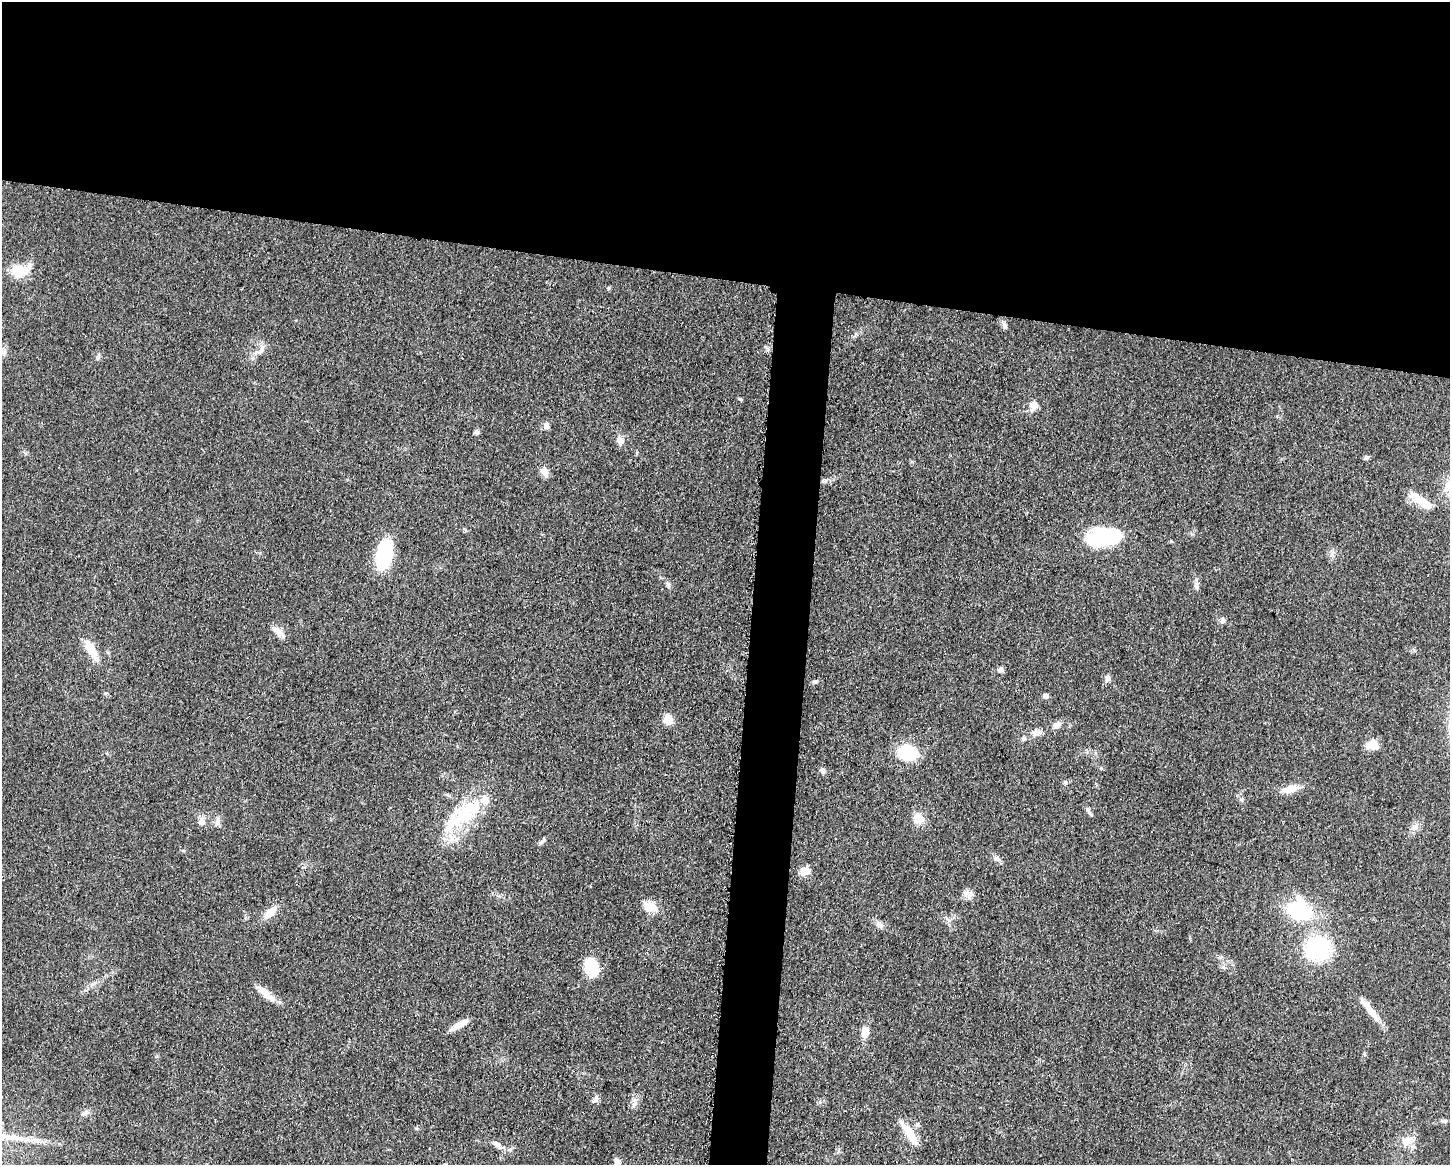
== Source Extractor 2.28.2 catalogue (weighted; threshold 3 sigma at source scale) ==
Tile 2 of 3 x 4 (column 2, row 1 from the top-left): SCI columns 1677-3124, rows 3494-4656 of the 4680 x 4657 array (HDU 1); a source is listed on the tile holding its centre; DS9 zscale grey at full resolution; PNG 1452 x 1167 px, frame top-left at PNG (2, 2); no overlay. Shown black and unused: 27% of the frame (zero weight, under 3 of 5 exposures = <1% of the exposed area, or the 3 px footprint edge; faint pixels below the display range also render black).
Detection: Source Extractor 2.28.2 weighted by HDU 2 'WHT'; one run over the whole footprint, this tile lists its part. Background 0.0608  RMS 0.0057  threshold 0.0255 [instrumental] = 3 sigma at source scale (4.5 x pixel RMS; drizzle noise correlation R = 1.50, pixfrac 1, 0.05/0.05 arcsec/px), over >= 5 px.
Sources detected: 63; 3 inside a brighter object's white glare — not listed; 3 inside a brighter listed object's ellipse — not listed separately; the other 57 listed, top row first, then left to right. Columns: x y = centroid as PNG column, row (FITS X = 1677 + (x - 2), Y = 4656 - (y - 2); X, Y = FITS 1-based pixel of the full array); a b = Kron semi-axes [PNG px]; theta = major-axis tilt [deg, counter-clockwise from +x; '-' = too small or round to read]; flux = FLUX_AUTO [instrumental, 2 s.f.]
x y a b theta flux
19 271 19 14 -7 13
1004 325 11 5 -67 1.8
261 349 15 4 68 2.1
98 357 7 4 89 1.1
740 399 6 3 -19 0.7
1034 405 11 11 - 4.2
546 426 9 7 88 2.2
477 432 6 5 - 1.5
620 440 9 8 - 3.6
1366 458 7 5 15 1.1
544 472 12 8 -78 3.7
1423 503 34 10 -31 8.6
1107 537 33 14 1 47
384 554 27 13 79 40
668 584 8 5 -59 1.3
1222 620 9 6 79 1.5
279 632 19 7 -44 4
91 649 28 10 -61 9.1
1001 669 7 6 - 1.9
1107 678 8 7 - 1.8
1046 696 7 6 - 1.5
668 719 9 8 - 7.9
1057 725 13 8 25 3.3
1037 733 12 5 20 2.5
1024 739 6 6 - 1.1
1372 745 15 10 9 6.2
908 752 15 11 -6 33
822 771 7 6 - 1.8
1065 783 6 3 71 0.79
1291 789 24 9 12 6.3
1088 811 7 5 -89 1.4
463 817 34 22 28 29
919 818 15 12 -32 6.1
201 822 10 10 - 3
1415 827 11 6 47 2.7
541 842 10 4 40 1.3
997 858 10 7 -36 2
805 871 11 9 6 5.1
968 894 14 9 -20 3.4
650 907 20 12 -22 7.1
1299 911 22 18 -27 44
270 912 18 9 43 7
880 925 11 6 -35 2.2
1318 948 21 20 - 54
591 967 17 13 -68 19
265 993 28 8 -41 7.2
1365 1004 25 8 -44 6.6
460 1024 22 7 30 5.9
865 1032 12 8 87 5.7
596 1099 12 5 63 1.7
85 1113 11 7 39 2.1
1445 1121 7 5 1 1.1
918 1125 7 6 - 1.2
910 1134 40 8 -55 9.1
26 1139 10 4 13 2.2
1408 1140 14 11 28 5.6
496 1144 8 6 -19 1.9
Unlisted compact peaks at least as high as the median listed source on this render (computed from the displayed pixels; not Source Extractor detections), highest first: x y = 815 682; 634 1104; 608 288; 1197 587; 1171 541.